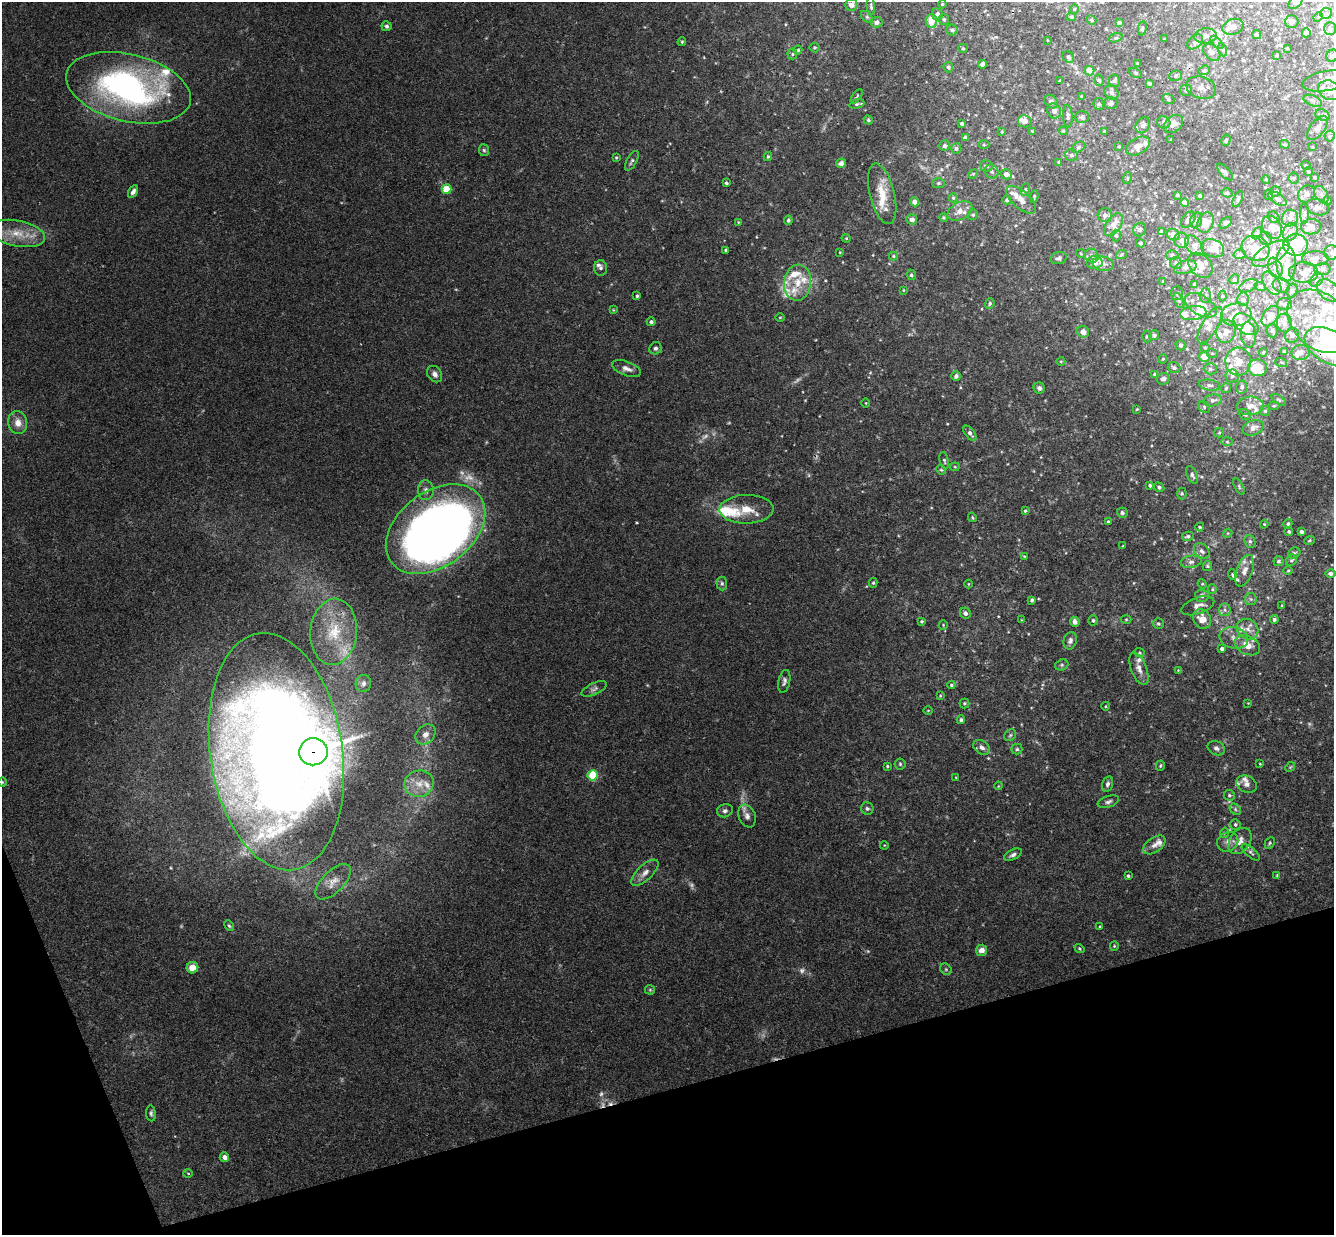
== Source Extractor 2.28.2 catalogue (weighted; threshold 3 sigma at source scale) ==
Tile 14 of 4 x 4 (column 2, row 4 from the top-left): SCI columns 1390-2721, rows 292-1524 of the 5439 x 5389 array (HDU 1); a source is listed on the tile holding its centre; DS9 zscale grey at full resolution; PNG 1336 x 1237 px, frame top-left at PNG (2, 2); each listed source drawn as its Kron ellipse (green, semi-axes under 4 px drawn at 4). Shown black and unused: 14% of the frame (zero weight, under 3 of 4 exposures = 6% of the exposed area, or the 3 px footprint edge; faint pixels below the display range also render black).
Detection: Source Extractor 2.28.2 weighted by HDU 2 'WHT'; one run over the whole footprint, this tile lists its part. Background 0.0454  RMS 0.0027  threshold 0.0124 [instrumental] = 3 sigma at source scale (4.5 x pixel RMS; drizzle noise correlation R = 1.50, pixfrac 1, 0.05/0.05 arcsec/px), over >= 5 px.
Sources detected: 493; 14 too faint to see at this stretch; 4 inside a brighter object's white glare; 1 cosmic-ray / hot-pixel residue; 1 long thin detection or spike segment (spike, bleed or trail) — neither listed nor drawn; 81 inside a brighter listed object's ellipse — not listed separately; the other 392 listed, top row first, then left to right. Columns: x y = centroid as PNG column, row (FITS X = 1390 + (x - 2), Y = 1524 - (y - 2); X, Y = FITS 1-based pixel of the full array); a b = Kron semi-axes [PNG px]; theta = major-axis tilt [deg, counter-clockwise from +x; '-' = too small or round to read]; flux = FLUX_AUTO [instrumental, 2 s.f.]
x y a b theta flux
1296 2 9 5 44 0.94
942 4 4 3 - 0.24
851 5 6 6 - 1.9
871 6 9 4 -84 0.46
1074 9 5 4 - 0.3
1326 13 6 5 - 0.58
937 14 6 5 - 1.2
867 17 7 4 -45 0.56
1072 17 4 3 - 0.36
1318 17 5 4 - 0.3
944 19 5 5 - 0.52
1091 20 5 4 - 0.4
931 21 7 5 88 4.3
877 22 6 5 - 1.2
1292 22 6 6 - 0.77
1119 23 4 3 - 0.65
387 26 5 5 - 0.61
1233 27 11 7 20 1.4
1142 28 7 3 82 0.29
1330 29 6 5 - 0.61
952 30 5 5 - 0.53
1306 33 4 4 - 1.1
1257 35 5 4 - 0.43
1205 36 11 7 7 1.6
1116 38 7 4 18 0.45
1165 39 3 2 - 0.21
1047 40 3 2 - 0.17
682 42 4 3 - 0.31
1195 42 9 6 39 0.98
1217 42 8 3 -45 0.42
815 47 5 5 - 0.33
963 48 5 4 - 0.36
1287 48 4 2 - 0.19
798 50 4 4 - 0.37
1223 50 6 4 -72 0.46
1212 52 10 7 -43 1.2
792 54 5 5 - 0.38
1277 55 3 3 - 0.45
1333 56 6 5 - 0.76
1068 57 6 5 - 0.44
1137 63 3 3 - 0.26
982 64 4 4 - 1.4
948 67 5 4 - 0.58
1204 70 6 4 21 0.39
1089 71 5 4 - 3.8
1136 73 6 4 -29 0.44
1175 76 6 5 - 0.61
1099 80 6 4 -74 0.39
1060 81 3 3 - 0.32
1114 81 6 5 - 0.56
1328 81 26 10 10 4.4
1149 83 4 3 - 0.45
128 88 64 33 -13 80
1201 88 15 11 -17 1.9
1186 90 5 5 - 0.58
1330 90 12 9 -26 2.6
1112 93 8 6 -48 0.87
857 96 8 3 53 0.39
1082 96 3 2 - 0.27
1168 99 6 5 - 0.48
1313 101 10 5 -22 0.65
1051 102 7 6 - 0.92
1111 103 6 6 - 0.95
857 104 8 4 14 0.46
1099 104 6 5 - 0.51
1054 111 7 6 - 1.3
1322 115 7 5 -21 0.55
1068 116 11 4 -87 0.68
1082 117 7 6 - 0.54
868 120 5 4 - 0.43
1025 121 7 6 - 1.1
1164 122 7 6 - 0.66
962 123 4 4 - 0.6
1173 124 11 7 41 2.1
1143 125 8 6 56 0.98
1317 128 14 7 54 1.6
1032 131 4 4 - 0.23
1063 131 4 3 - 0.3
1104 131 4 3 - 0.26
1002 132 4 4 - 0.25
1330 136 5 5 - 0.45
965 138 4 4 - 1.4
1171 140 3 2 - 0.17
1226 140 6 4 74 0.45
1285 144 5 4 - 0.35
984 145 5 3 - 0.32
945 146 5 5 - 0.82
1119 146 3 3 - 0.27
1138 146 13 8 29 2
1079 147 7 5 27 0.54
1313 147 4 3 - 0.2
956 148 5 5 - 0.56
484 150 6 5 - 0.46
1071 155 6 6 - 0.72
768 156 4 3 - 0.35
616 157 3 3 - 0.3
632 161 11 5 61 0.68
1059 162 4 4 - 0.44
841 163 5 4 - 1
1306 165 5 4 - 0.32
986 166 6 5 - 0.58
1308 171 5 4 - 0.32
992 172 7 6 - 0.78
1225 172 10 5 -47 0.6
973 174 5 4 - 0.27
1006 174 5 5 - 1.4
1315 177 3 3 - 0.42
1127 178 6 3 72 0.29
1294 178 5 5 - 0.41
1266 179 4 3 - 0.37
726 183 4 3 - 0.5
938 183 6 5 - 0.45
446 189 5 5 - 8.1
1025 189 6 4 64 0.42
1276 191 5 5 - 0.61
133 192 7 4 61 1.1
1227 193 6 4 -14 0.41
882 194 31 12 -76 6.4
1307 194 9 8 - 1.3
1177 195 3 3 - 0.38
1268 195 5 4 - 0.35
1321 195 9 6 -61 1
1034 196 6 3 81 0.38
1200 196 3 3 - 0.38
953 198 4 4 - 0.38
1238 199 8 4 65 0.56
1277 199 10 5 -33 0.89
1007 200 4 4 - 0.51
1021 200 18 8 -42 2.6
1327 201 4 4 - 1.4
914 202 4 4 - 1.7
1184 203 4 4 - 2
1317 207 11 8 -16 1.2
960 211 13 8 29 2.4
1304 214 10 4 -90 0.64
973 215 5 4 - 0.39
1105 215 7 7 - 1.3
944 217 4 4 - 0.35
1274 217 6 5 - 0.47
1290 218 9 7 55 1.6
912 219 5 5 - 1.3
788 220 4 4 - 0.56
1188 220 9 6 53 1.5
1196 220 8 5 71 0.73
738 222 4 3 - 0.22
1206 223 10 7 65 2.8
1226 223 7 4 44 0.68
1113 225 13 7 55 2.2
1272 227 12 9 -61 2.5
1311 227 10 7 4 2.3
1140 230 7 6 - 0.75
1161 232 4 3 - 0.62
1290 232 9 7 63 1.3
17 233 28 13 -11 6.4
1257 233 6 4 62 0.58
1116 235 6 4 -87 0.51
1173 235 6 5 - 2.2
846 238 4 4 - 0.29
1266 239 7 6 - 0.79
1181 240 7 7 - 1.4
1140 243 4 4 - 0.43
1295 245 12 10 -3 7.7
1194 246 11 7 -49 1.3
1213 248 12 8 -20 2.7
1255 248 14 12 -28 5.5
726 250 3 3 - 0.37
840 252 3 3 - 0.21
1331 253 7 7 - 1
1081 254 5 3 - 0.29
1240 254 6 4 14 0.46
1271 254 21 9 29 4.3
1121 255 5 3 - 0.31
1172 255 6 5 - 0.51
893 256 4 4 - 0.35
1092 256 7 6 - 0.97
1059 258 8 6 13 0.7
1315 258 13 7 -1 2
1095 262 8 6 7 2.7
1176 263 6 5 - 0.97
1286 263 18 9 89 3
1103 264 10 7 -10 1.3
1200 265 14 10 -47 3.1
1185 267 11 6 16 1.3
601 268 8 6 -87 0.82
1275 268 10 6 -68 1.2
1322 269 8 6 1 0.98
1304 272 14 10 -1 2.4
911 275 5 4 - 0.52
1234 279 5 4 - 0.38
1316 280 8 5 44 0.78
1163 281 4 3 - 0.2
798 283 18 13 82 4.9
1272 283 13 7 -56 1.6
1194 284 4 3 - 0.45
1281 285 9 7 -21 0.96
1248 286 10 5 26 0.78
1260 286 6 3 -20 0.36
903 290 3 2 - 0.21
1292 290 7 5 75 0.63
1329 290 13 9 -41 2.5
1177 293 7 5 89 0.53
1205 295 7 5 88 0.64
637 296 4 3 - 0.4
1222 296 5 3 - 0.29
1243 299 7 5 -86 0.65
1179 301 8 4 -63 0.46
990 303 5 4 - 0.59
1284 304 7 6 - 0.82
1201 305 17 10 -31 3.8
613 310 4 4 - 0.26
1193 313 13 7 8 1.5
1236 315 15 11 5 3.1
1270 316 11 7 56 2.4
780 317 5 3 - 0.24
1320 321 36 26 -42 19
651 322 4 4 - 0.68
1284 323 9 7 -89 1.5
1246 324 14 8 -36 2.4
1210 325 21 7 59 2.2
1226 331 12 9 77 1.9
1272 331 7 5 -83 0.53
1083 332 6 5 - 1.6
1154 335 5 5 - 0.54
1248 335 13 7 -84 1.5
1292 335 8 7 - 0.83
1147 336 6 5 - 0.47
1180 345 5 5 - 0.58
1329 347 27 16 -31 44
655 348 6 6 - 0.7
1205 348 4 4 - 0.3
1263 352 4 3 - 0.31
1284 352 3 3 - 0.51
1301 352 9 7 10 1.8
1212 353 6 3 -19 0.3
1204 357 5 5 - 2.8
1163 359 5 4 - 0.36
1061 361 4 3 - 0.25
1238 362 14 13 - 3.6
1281 362 6 3 -18 0.32
1174 368 6 5 - 0.7
1257 368 9 8 - 7
626 369 15 7 -21 1.7
1210 369 6 5 - 0.64
435 374 9 7 -55 1.3
1155 374 4 3 - 0.4
956 376 5 4 - 0.83
1232 376 6 6 - 0.74
1163 379 6 6 - 0.77
1209 385 10 5 -9 0.88
1242 387 6 5 - 0.74
1039 388 6 5 - 0.7
1226 388 5 5 - 0.37
1213 400 9 6 11 1
1279 400 8 4 -35 0.45
866 403 4 4 - 0.26
1250 406 13 9 3 2.7
1274 406 5 3 - 0.29
1204 407 6 5 - 0.48
1137 409 3 2 - 0.2
1265 411 5 5 - 0.51
1245 415 6 5 - 0.5
18 423 11 9 -79 2.6
1253 428 11 7 21 1.8
970 433 8 5 -52 1
1219 433 5 4 - 0.38
1227 442 5 4 - 0.36
944 461 9 4 -77 0.53
955 467 4 4 - 0.29
941 470 5 4 - 0.35
1192 475 9 5 -65 0.75
1150 485 4 4 - 0.49
1239 486 9 4 -64 0.46
1159 487 5 4 - 0.61
426 490 10 7 -86 1.2
1182 493 6 4 -90 0.4
747 509 27 14 1 6.6
1025 511 3 3 - 0.36
1122 513 5 5 - 0.61
972 517 5 3 - 0.27
1108 522 3 3 - 0.36
1264 524 4 4 - 0.25
1288 524 5 4 - 0.44
1200 527 4 3 - 0.37
436 529 55 37 37 250
1289 532 4 4 - 0.47
1301 532 3 3 - 0.84
1228 533 4 3 - 0.24
1188 536 6 4 14 0.57
1310 540 5 4 - 0.34
1250 541 6 5 - 0.59
1123 546 3 3 - 0.22
1202 551 9 6 -46 1.1
1294 553 6 5 - 0.54
1024 556 4 3 - 0.21
1291 560 6 5 - 0.46
1278 561 5 5 - 0.54
1191 562 10 6 8 1
1207 566 5 4 - 0.34
1245 571 16 8 70 2.1
1288 571 5 3 - 0.27
1331 573 5 4 - 0.98
1232 575 5 3 - 0.3
722 583 7 5 -87 0.56
873 583 5 4 - 0.39
968 584 4 3 - 0.2
1202 584 4 4 - 0.29
1212 589 5 4 - 0.34
1202 596 6 6 - 0.87
1251 599 6 5 - 0.53
1032 600 4 4 - 0.54
1198 606 17 8 19 1.8
1282 606 4 3 - 0.24
1225 610 6 5 - 0.67
965 613 6 5 - 1.1
1126 619 5 3 - 0.26
1202 619 10 8 -56 3.5
1274 619 4 4 - 0.58
1022 620 4 3 - 0.21
1093 620 5 5 - 0.55
922 621 3 3 - 0.4
1075 622 5 4 - 1.4
1158 624 5 5 - 0.53
943 625 5 4 - 0.29
1248 629 11 9 -36 1.9
334 632 33 23 85 14
1234 638 14 10 -13 2.4
1070 641 9 6 77 0.99
1247 645 13 9 -25 3.1
1222 649 4 3 - 0.85
1139 653 5 4 - 0.35
1062 665 7 5 21 0.51
1139 669 17 8 -68 2
1178 670 4 4 - 0.19
784 681 12 5 78 0.91
363 683 8 7 - 1.2
951 685 4 4 - 0.37
594 689 14 5 25 0.91
940 696 4 4 - 0.24
964 703 5 5 - 0.4
1248 703 3 3 - 0.16
1106 706 4 3 - 0.24
928 710 4 3 - 0.21
961 720 4 3 - 0.45
425 734 11 9 45 1.6
1010 735 6 5 - 0.51
982 747 9 6 -34 1.3
1216 748 9 7 -24 1
1017 749 5 5 - 0.46
276 752 119 66 -82 510
313 752 14 13 - 530
900 764 5 5 - 0.45
1260 764 3 2 - 0.19
887 766 4 4 - 0.36
1160 766 5 4 - 0.37
1290 767 5 4 - 0.34
592 775 5 5 - 16
956 777 4 2 - 0.17
2 782 5 3 - 0.24
419 784 15 13 14 3.7
1107 784 8 5 74 0.86
1247 784 11 8 -25 1.3
998 786 4 3 - 0.22
1229 795 6 5 - 0.54
1108 802 11 5 18 0.87
867 809 6 6 - 0.64
1235 809 6 4 -48 0.53
725 811 8 6 16 0.8
747 816 12 8 -68 1.5
1235 824 5 5 - 0.44
1224 833 5 3 - 0.3
1240 841 14 10 55 2.6
1228 842 11 9 29 1.6
1270 843 6 4 61 0.4
884 845 4 3 - 0.21
1154 845 12 7 35 1.5
1251 852 11 5 -41 0.75
1013 855 9 5 26 0.88
645 873 17 7 44 1.9
1277 875 3 3 - 0.21
1128 876 3 3 - 0.46
333 882 22 10 45 2.9
229 926 5 3 - 0.39
1100 927 4 3 - 0.37
1114 946 5 4 - 0.32
1079 949 5 4 - 0.34
981 950 6 5 - 1.9
192 968 6 5 - 3.2
946 969 6 5 - 0.45
650 990 5 5 - 0.34
151 1113 8 5 -84 0.58
224 1157 5 4 - 1.3
188 1173 5 3 - 0.24
Overlapping masked pixels (flux is a lower limit): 3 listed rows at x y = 1329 347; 276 752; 313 752
Isophote crosses this tile's border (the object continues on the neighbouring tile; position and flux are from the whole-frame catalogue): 5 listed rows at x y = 1296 2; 1333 56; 1328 81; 128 88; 1329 347
Unlisted compact peaks at least as high as the median listed source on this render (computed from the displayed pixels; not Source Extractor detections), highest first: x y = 947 424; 637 523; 1028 634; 870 373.